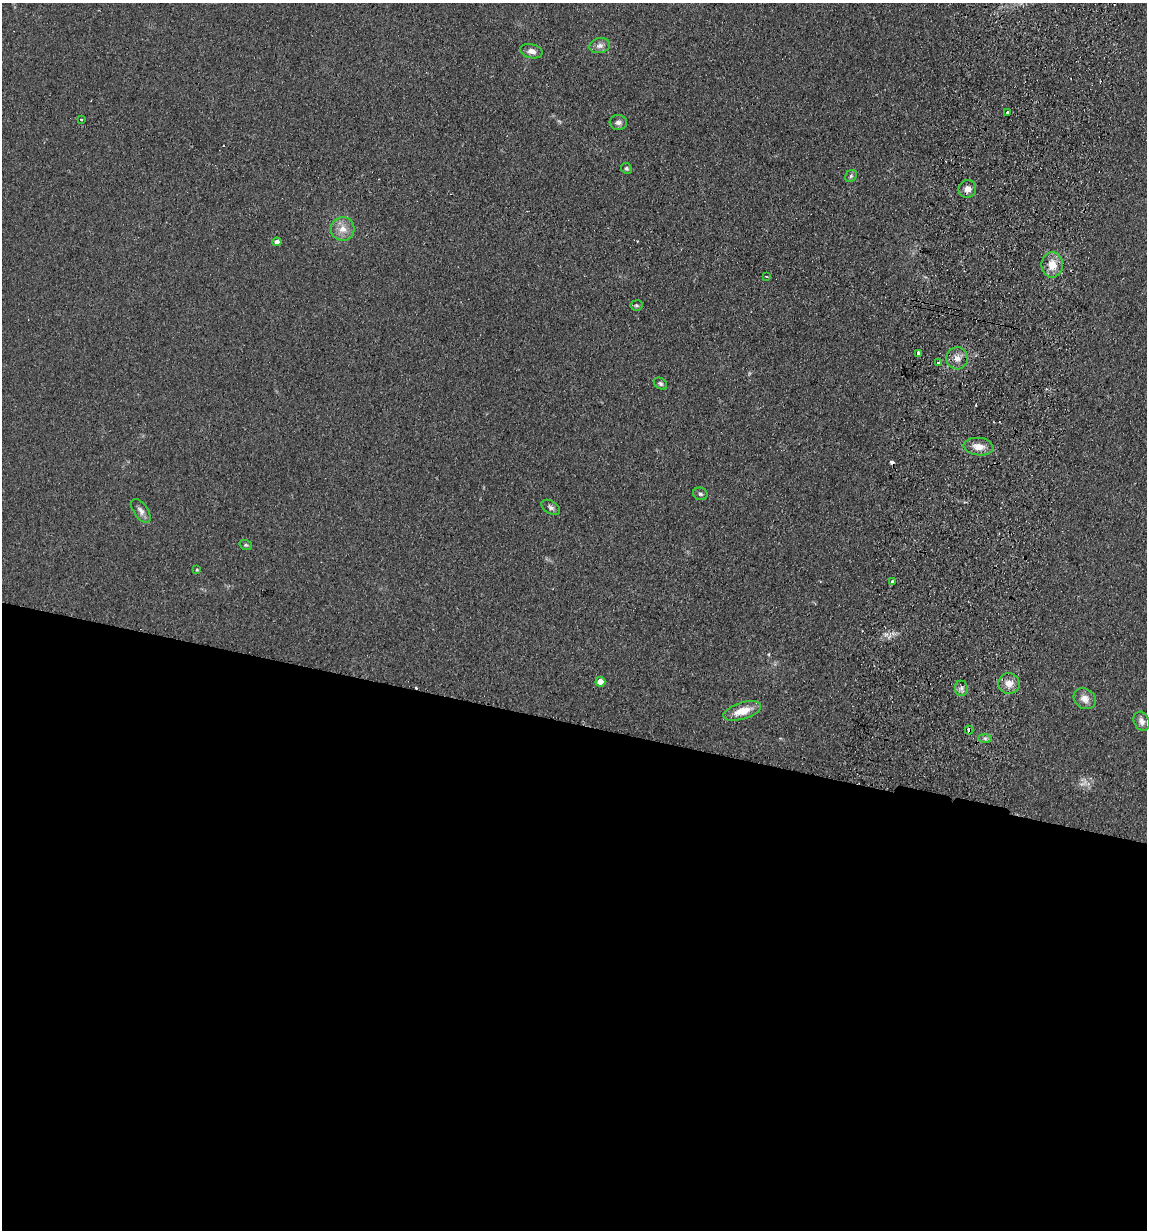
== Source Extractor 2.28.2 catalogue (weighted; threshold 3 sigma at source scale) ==
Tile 14 of 4 x 4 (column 2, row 4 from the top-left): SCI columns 1320-2464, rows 14-1241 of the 5045 x 4941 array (HDU 1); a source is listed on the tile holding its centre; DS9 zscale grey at full resolution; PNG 1149 x 1232 px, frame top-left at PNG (2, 3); each listed source drawn as its Kron ellipse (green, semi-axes under 4 px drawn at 4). Shown black and unused: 41% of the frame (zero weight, under 2 of 3 exposures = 3% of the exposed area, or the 3 px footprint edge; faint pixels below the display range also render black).
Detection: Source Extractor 2.28.2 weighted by HDU 2 'WHT'; one run over the whole footprint, this tile lists its part. Background 0.166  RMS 0.012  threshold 0.0521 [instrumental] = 3 sigma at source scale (4.5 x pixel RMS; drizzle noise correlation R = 1.50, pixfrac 1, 0.05/0.05 arcsec/px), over >= 5 px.
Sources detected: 37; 1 too faint to see at this stretch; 4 cosmic-ray / hot-pixel residue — neither listed nor drawn; the other 32 listed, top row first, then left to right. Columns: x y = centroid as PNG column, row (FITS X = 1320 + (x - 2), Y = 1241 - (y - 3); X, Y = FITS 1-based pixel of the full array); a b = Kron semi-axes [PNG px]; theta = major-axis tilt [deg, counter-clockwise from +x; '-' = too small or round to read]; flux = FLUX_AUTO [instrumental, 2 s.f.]
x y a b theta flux
600 46 10 7 12 5.7
531 51 11 7 -14 7
1007 112 3 3 - 6.2
81 120 4 3 - 1.3
618 122 8 7 - 4.5
626 168 6 5 - 2.2
851 176 6 5 - 2.3
967 189 9 8 - 7.1
343 229 12 11 - 12
277 242 4 4 - 6.1
1052 265 12 11 - 17
766 277 3 2 - 1.3
636 305 6 5 - 2
918 353 3 3 - 11
957 358 11 11 - 8.7
938 363 3 3 - 5.4
660 384 7 5 -34 2.5
979 447 15 8 -6 12
700 494 7 6 - 2.8
551 507 10 6 -33 3.7
141 511 13 7 -56 5.7
246 545 6 4 -20 1.7
197 570 4 3 - 1.1
893 581 3 3 - 4.4
600 682 5 5 - 17
1009 683 11 10 - 11
961 688 7 6 - 3.9
1085 699 12 9 -37 9.6
742 711 19 8 17 19
1142 721 10 7 -63 6
969 730 4 4 - 9.3
985 738 7 4 -1 2.8
Overlapping masked pixels (flux is a lower limit): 1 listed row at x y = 969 730